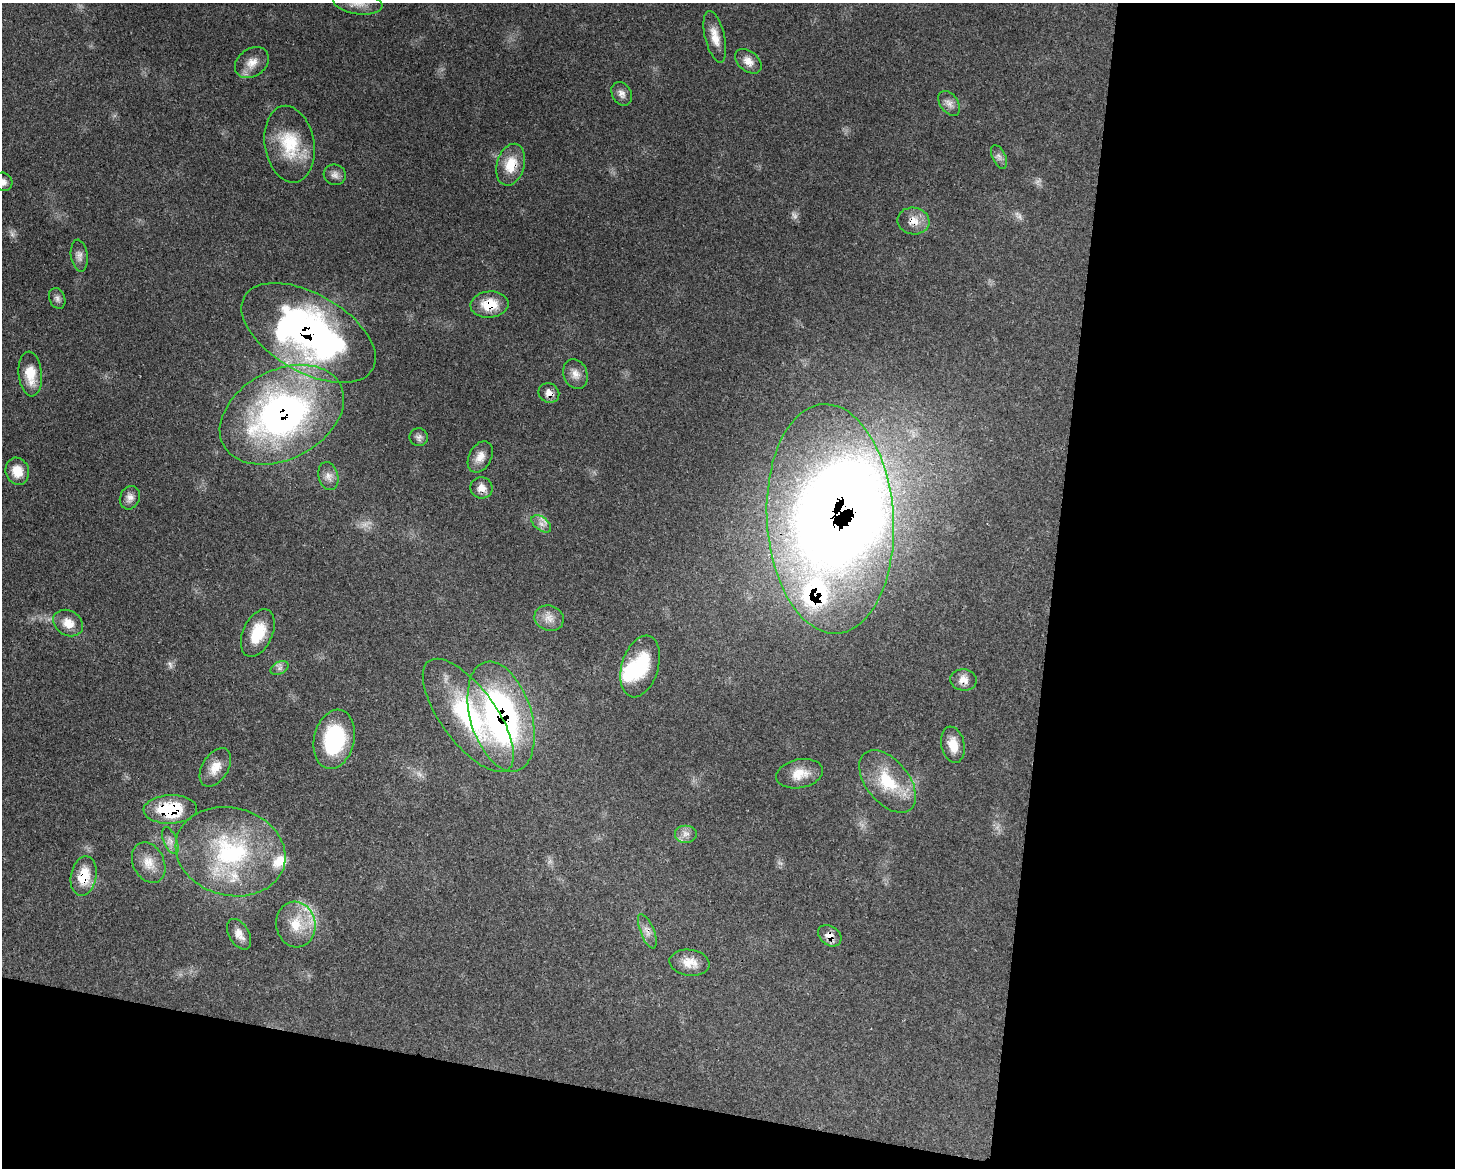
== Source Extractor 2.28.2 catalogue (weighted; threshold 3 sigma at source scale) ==
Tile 12 of 3 x 4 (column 3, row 4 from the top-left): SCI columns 3205-4657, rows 82-1247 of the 4841 x 4829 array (HDU 1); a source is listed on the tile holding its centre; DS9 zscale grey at full resolution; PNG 1457 x 1170 px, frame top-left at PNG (2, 3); each listed source drawn as its Kron ellipse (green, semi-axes under 4 px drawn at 4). Shown black and unused: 33% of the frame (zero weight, under 3 of 4 exposures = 9% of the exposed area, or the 3 px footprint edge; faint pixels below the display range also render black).
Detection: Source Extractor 2.28.2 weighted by HDU 2 'WHT'; one run over the whole footprint, this tile lists its part. Background 0.44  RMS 0.0075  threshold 0.0338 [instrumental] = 3 sigma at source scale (4.5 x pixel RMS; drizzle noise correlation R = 1.50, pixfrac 1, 0.05/0.05 arcsec/px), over >= 5 px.
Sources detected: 62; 5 too faint to see at this stretch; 2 inside a brighter object's white glare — neither listed nor drawn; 3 inside a brighter listed object's ellipse — not listed separately; the other 52 listed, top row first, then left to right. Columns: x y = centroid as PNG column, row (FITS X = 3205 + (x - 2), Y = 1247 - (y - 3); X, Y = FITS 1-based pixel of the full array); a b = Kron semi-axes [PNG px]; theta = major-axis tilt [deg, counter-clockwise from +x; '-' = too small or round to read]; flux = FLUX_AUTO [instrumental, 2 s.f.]
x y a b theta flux
358 3 25 11 -8 10
715 37 26 10 -76 10
748 61 15 10 -39 6.6
252 63 18 13 37 9.2
622 94 12 9 -60 4.2
949 103 14 9 -54 4.5
289 144 38 24 -80 36
999 157 13 6 -65 3.3
511 165 21 13 74 17
335 175 11 10 - 3.8
3 182 10 9 - 3.8
913 221 16 13 -10 9.3
79 256 16 8 -82 4.3
57 298 11 7 -68 2.9
489 305 19 13 5 18
309 333 74 39 -30 310
30 374 22 11 -85 16
575 374 15 11 -70 6.2
549 393 11 9 -29 5.2
282 415 66 44 27 250
419 437 9 9 - 2.8
480 457 16 11 62 7.1
17 471 14 11 -71 11
328 476 14 10 -75 4.7
482 488 11 10 - 6
130 498 12 9 68 4.4
830 519 115 63 -87 980
541 524 11 6 -38 4.1
549 618 15 12 -18 7.2
68 623 16 12 -31 9.5
258 633 25 15 66 23
640 666 32 18 73 38
280 668 9 6 27 2.7
963 680 13 10 -7 6.6
468 715 67 27 -54 94
501 717 57 30 -73 220
334 739 30 20 77 63
953 745 18 11 -78 11
215 767 21 13 58 11
800 774 23 14 11 13
888 781 36 21 -51 34
170 809 26 14 2 45
686 834 11 8 0 4.7
170 841 14 6 -68 4.3
230 852 56 44 -15 110
149 863 21 15 -64 12
84 876 20 12 79 20
296 924 23 19 -80 22
647 931 18 7 -68 4.9
239 934 17 10 -59 6.8
830 936 13 9 -37 6.9
690 963 20 13 -7 10
Overlapping masked pixels (flux is a lower limit): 13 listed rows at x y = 511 165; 913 221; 489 305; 309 333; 549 393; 282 415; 830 519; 963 680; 501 717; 170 809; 84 876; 647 931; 830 936
Isophote crosses this tile's border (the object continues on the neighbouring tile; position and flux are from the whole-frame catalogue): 2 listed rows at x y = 358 3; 3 182